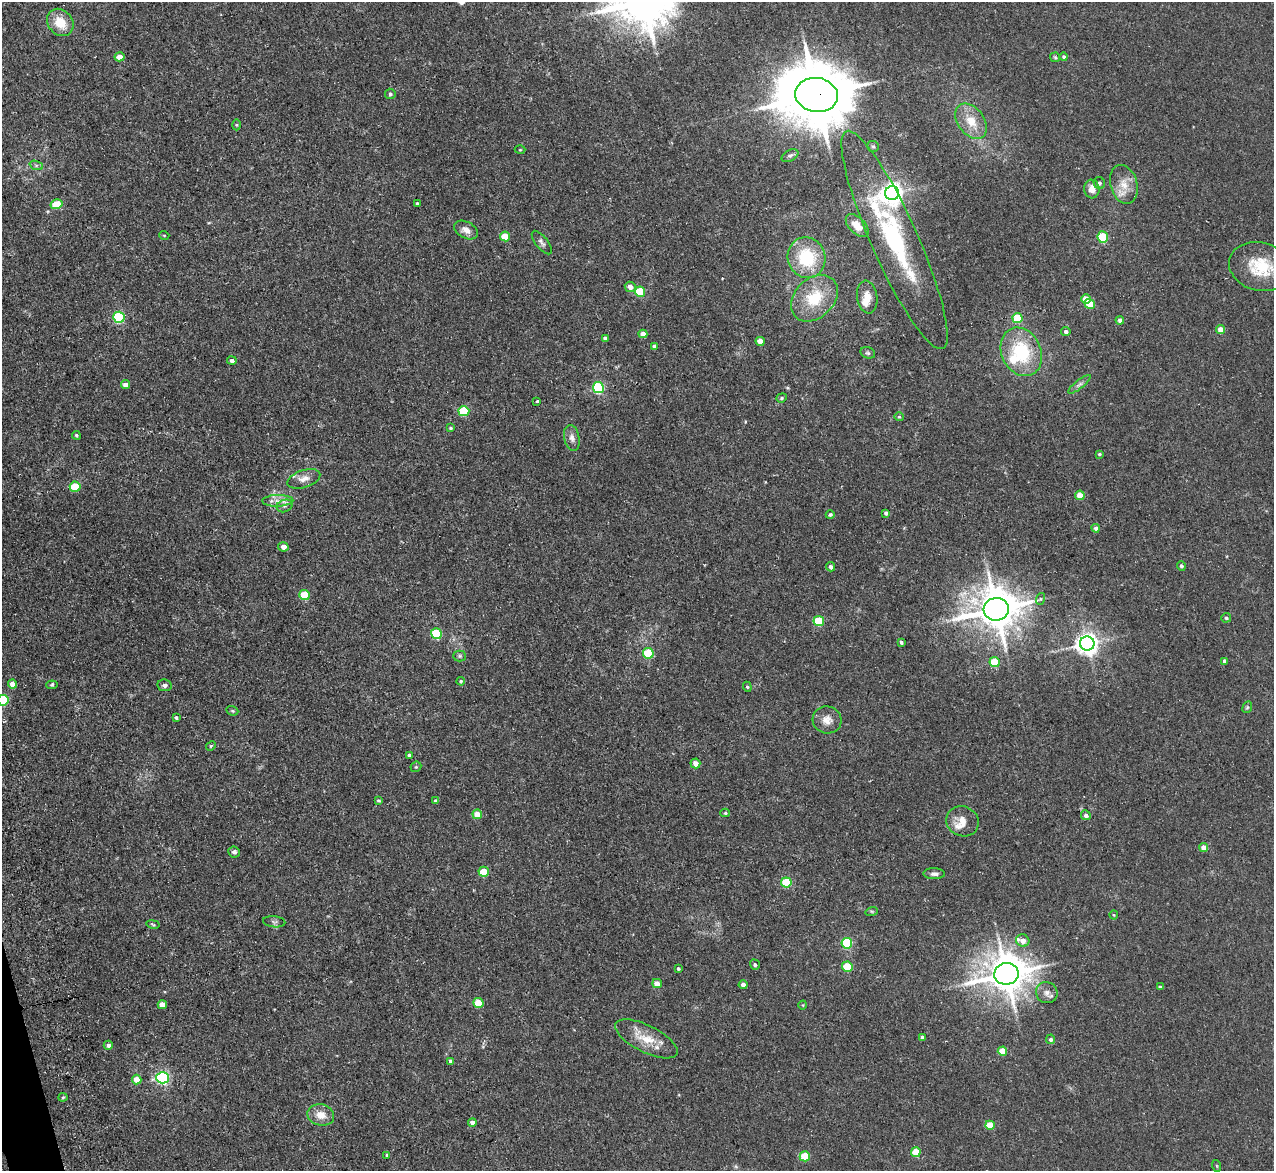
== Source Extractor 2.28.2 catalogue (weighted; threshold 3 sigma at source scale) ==
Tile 7 of 4 x 4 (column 3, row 2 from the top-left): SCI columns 2551-3822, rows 2471-3639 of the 5154 x 5095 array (HDU 1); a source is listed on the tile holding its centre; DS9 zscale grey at full resolution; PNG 1276 x 1173 px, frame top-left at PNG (2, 2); each listed source drawn as its Kron ellipse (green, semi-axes under 4 px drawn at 4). Shown black and unused: <1% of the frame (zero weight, under 3 of 5 exposures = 3% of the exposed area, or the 3 px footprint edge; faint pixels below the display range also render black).
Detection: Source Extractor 2.28.2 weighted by HDU 2 'WHT'; one run over the whole footprint, this tile lists its part. Background 0.0273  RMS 0.005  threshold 0.0226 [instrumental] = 3 sigma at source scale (4.5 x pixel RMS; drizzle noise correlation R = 1.50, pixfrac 1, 0.05/0.05 arcsec/px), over >= 5 px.
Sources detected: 143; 1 inside a brighter object's white glare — neither listed nor drawn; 5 inside a brighter listed object's ellipse — not listed separately; the other 137 listed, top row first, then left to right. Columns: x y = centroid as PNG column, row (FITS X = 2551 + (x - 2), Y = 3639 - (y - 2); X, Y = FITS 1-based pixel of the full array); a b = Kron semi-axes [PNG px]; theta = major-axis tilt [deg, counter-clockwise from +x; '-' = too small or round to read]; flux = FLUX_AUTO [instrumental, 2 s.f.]
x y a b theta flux
60 22 15 12 -50 11
119 57 5 4 - 4.1
1055 57 5 4 - 0.67
1064 57 4 4 - 0.82
390 94 5 5 - 1
816 95 21 17 -8 3600
971 121 20 13 -54 9.6
237 125 5 3 - 0.62
873 146 6 5 - 0.79
520 150 5 3 - 0.43
790 156 9 5 28 1.3
36 165 7 4 -19 1.1
1099 183 6 5 - 1.3
1124 184 20 13 -74 7.6
1092 189 9 7 -84 4.1
892 193 7 7 - 360
56 204 6 5 - 14
417 204 4 3 - 0.93
857 226 14 8 -45 6.6
466 230 13 8 -27 3.6
164 235 5 3 - 0.41
505 236 5 5 - 11
1103 237 6 5 - 28
895 240 119 23 -66 71
542 242 14 6 -52 1.7
807 258 20 19 - 26
1260 267 31 24 -14 20
630 287 5 5 - 3
640 292 5 5 - 24
867 297 16 10 -82 6
814 298 26 19 44 20
1086 299 5 4 - 9.5
1090 304 6 4 -33 12
119 317 6 5 - 50
1017 318 5 5 - 20
1120 320 4 4 - 1.7
1221 330 4 4 - 6.9
1066 331 4 4 - 1.5
643 334 4 4 - 3.2
605 338 4 4 - 1.6
760 341 4 4 - 5.1
655 346 4 4 - 1.8
1021 352 25 20 -65 31
868 353 7 5 -15 1
232 360 4 4 - 1.6
1079 384 14 4 38 1.6
125 385 4 4 - 2.7
598 387 5 5 - 53
782 398 5 4 - 0.76
537 401 3 3 - 1.6
464 411 5 5 - 26
899 417 5 4 - 0.58
450 428 4 3 - 0.79
76 435 4 4 - 0.79
572 438 13 7 -79 2.7
1099 454 3 3 - 0.71
304 479 17 8 18 4
75 487 5 5 - 17
1080 495 4 4 - 7.8
278 501 15 6 1 3.7
285 506 8 6 20 1.7
886 513 4 4 - 1.3
830 515 4 4 - 0.93
1096 528 4 4 - 1.7
283 547 5 4 - 2.6
1181 566 5 4 - 1.2
831 567 4 4 - 1.3
304 595 5 5 - 18
1040 599 6 4 71 0.63
996 609 12 11 - 1700
1226 618 5 4 - 0.97
819 621 5 5 - 22
436 634 5 5 - 28
901 642 4 3 - 0.9
1087 643 7 7 - 350
648 653 5 5 - 24
460 656 6 5 - 0.86
1225 661 4 3 - 1.5
994 662 5 5 - 15
461 681 4 4 - 0.73
12 684 4 4 - 3.5
52 685 6 4 8 0.67
165 685 7 5 -10 1.8
747 687 5 4 - 0.64
3 700 5 5 - 37
1247 707 6 4 68 0.71
232 711 6 4 -20 0.7
176 717 3 3 - 0.8
827 720 14 13 - 4.8
211 746 5 4 - 0.67
409 755 4 3 - 1
695 763 5 5 - 3.6
416 767 6 5 - 0.68
379 800 4 3 - 0.62
436 801 4 4 - 1.1
725 813 5 4 - 0.84
477 814 5 4 - 7.4
1086 815 5 4 - 1.8
963 821 16 14 -26 6.1
1204 847 4 4 - 4.5
234 852 6 5 - 1.6
484 872 5 5 - 13
934 874 11 5 -1 1.9
786 882 5 5 - 24
872 911 6 4 17 0.6
1114 915 4 4 - 0.53
274 922 11 5 -6 1.5
153 924 7 3 -10 0.63
1023 941 7 6 - 4.8
847 943 5 5 - 41
755 965 5 4 - 1.1
847 967 5 5 - 14
678 969 4 4 - 0.81
1006 974 12 11 - 1500
657 984 5 4 - 4.6
743 985 4 4 - 1.9
1160 987 3 3 - 0.87
1047 993 11 10 - 3
478 1003 5 5 - 14
162 1005 4 4 - 5.5
803 1005 4 3 - 0.38
922 1037 4 4 - 1.2
646 1039 34 13 -27 12
1051 1039 5 4 - 1.4
108 1045 4 4 - 1.9
1002 1051 5 4 - 8.6
450 1061 4 4 - 1.3
163 1078 6 6 - 98
137 1080 5 4 - 6.9
63 1097 4 4 - 0.63
321 1115 13 10 -14 6
472 1122 4 4 - 2.9
990 1125 5 4 - 12
916 1152 5 5 - 13
387 1155 4 3 - 0.62
805 1156 5 5 - 18
1217 1166 6 4 -71 0.48
Overlapping masked pixels (flux is a lower limit): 1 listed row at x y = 816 95
Isophote crosses this tile's border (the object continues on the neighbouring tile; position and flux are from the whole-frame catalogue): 1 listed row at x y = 3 700